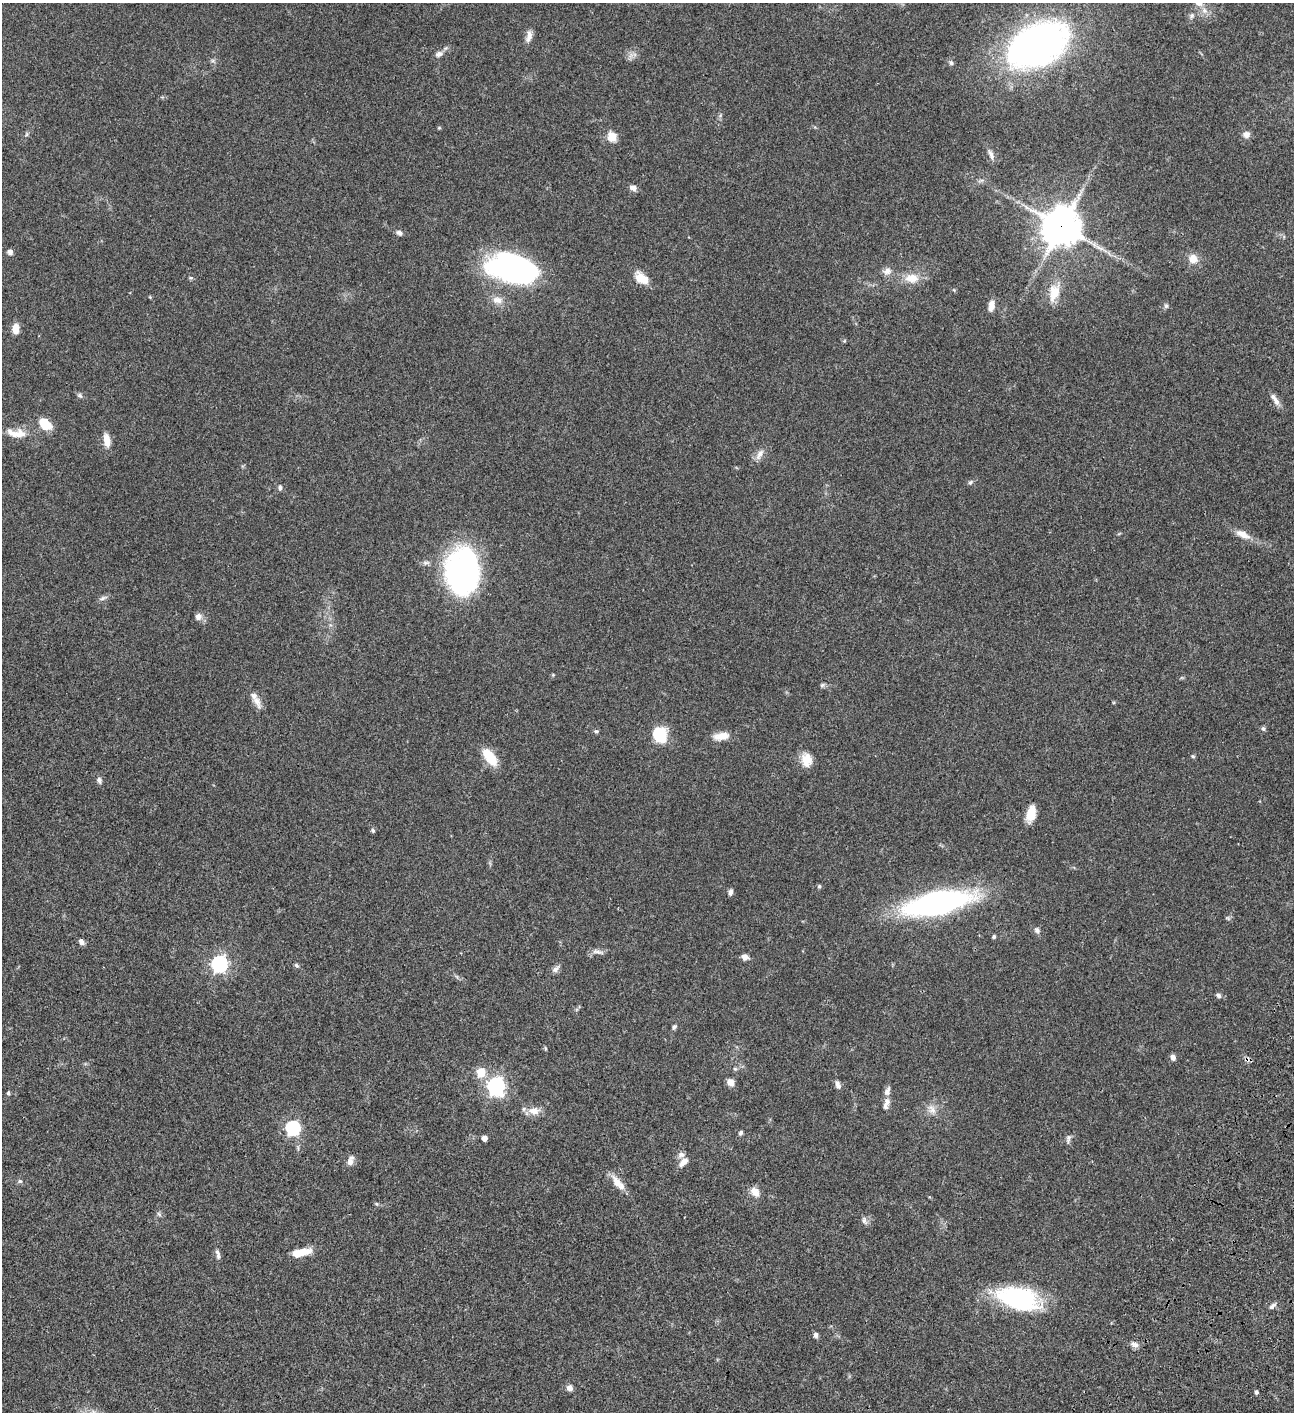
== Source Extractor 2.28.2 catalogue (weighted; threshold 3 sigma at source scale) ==
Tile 6 of 4 x 4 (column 2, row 2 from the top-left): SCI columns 1797-3088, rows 3023-4432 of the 6049 x 6047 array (HDU 1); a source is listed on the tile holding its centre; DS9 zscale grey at full resolution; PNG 1296 x 1414 px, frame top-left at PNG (2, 3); no overlay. Shown black and unused: <1% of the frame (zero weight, under 3 of 4 exposures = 13% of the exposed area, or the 3 px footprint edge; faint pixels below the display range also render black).
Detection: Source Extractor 2.28.2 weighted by HDU 2 'WHT'; one run over the whole footprint, this tile lists its part. Background 0.064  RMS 0.0059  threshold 0.0264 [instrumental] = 3 sigma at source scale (4.5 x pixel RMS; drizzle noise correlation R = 1.50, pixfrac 1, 0.05/0.05 arcsec/px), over >= 5 px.
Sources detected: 99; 3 inside a brighter listed object's ellipse — not listed separately; the other 96 listed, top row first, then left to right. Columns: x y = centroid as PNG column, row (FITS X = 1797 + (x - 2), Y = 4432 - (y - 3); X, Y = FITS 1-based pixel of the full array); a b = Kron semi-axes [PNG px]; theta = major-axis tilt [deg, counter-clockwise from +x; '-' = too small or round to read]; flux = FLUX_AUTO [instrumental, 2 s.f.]
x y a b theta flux
1199 3 10 8 -30 3.6
1192 16 7 6 - 1.4
529 36 17 7 79 3.6
1036 44 53 31 27 290
439 54 9 7 22 2.2
951 63 7 5 -38 1.1
439 128 5 4 - 0.57
27 134 6 4 71 0.8
1246 134 9 8 - 2.8
612 137 13 11 -78 5.5
991 154 14 6 -65 2.4
633 188 9 6 -14 2.5
1061 226 13 12 - 1300
399 233 8 6 -36 1.8
10 252 6 5 - 1.9
1193 259 10 9 - 5.6
513 268 47 26 -12 130
887 271 12 9 17 3.1
191 278 6 4 -18 0.68
641 278 20 12 -38 7.6
912 278 21 13 -4 8.2
1054 292 26 14 78 10
497 300 14 10 -8 4.5
991 306 13 7 78 4.2
1166 306 6 6 - 1.1
15 329 10 7 87 5.5
80 395 8 6 -38 1.2
1275 399 19 6 -57 3.5
45 423 13 8 -39 13
16 433 27 11 -5 8.5
107 440 16 8 -80 5.6
760 454 17 7 62 3.5
970 482 6 5 - 1
280 487 7 5 -84 1.4
1243 534 22 9 -25 5.6
462 571 34 25 -87 150
103 598 12 4 21 1.6
198 617 8 8 - 2.9
553 675 4 4 - 0.54
822 685 6 5 - 0.98
257 701 20 8 -63 4.2
1263 729 6 6 - 1.2
596 731 7 5 -1 0.91
660 735 15 13 -68 21
722 736 20 9 6 6.5
1193 756 6 5 - 0.72
490 757 21 10 -54 14
807 760 17 13 -82 7.4
99 780 8 6 -78 1.7
1031 814 18 9 77 8.4
373 831 6 5 - 0.94
819 886 6 4 69 0.81
731 892 7 5 81 1.8
938 903 51 18 12 170
1037 930 9 7 -59 1.7
994 937 5 4 - 0.93
81 941 7 6 - 2.4
597 952 18 5 -13 2.2
745 957 8 6 -9 2.7
219 964 7 7 - 150
296 965 6 5 - 0.97
556 969 13 7 39 2.1
1218 995 7 5 -36 1.3
674 1027 8 5 65 1.1
545 1048 6 4 -78 0.63
1173 1057 7 6 - 2
1247 1060 8 6 -21 1.6
481 1072 6 5 - 17
730 1082 8 7 - 4
838 1085 11 6 -69 2.1
496 1086 8 7 - 190
8 1093 6 4 79 0.87
887 1102 11 9 -78 2.9
932 1109 15 9 -64 4.1
534 1111 16 10 0 5.4
293 1128 7 6 - 96
741 1133 6 4 52 1
484 1138 4 4 - 3.2
1068 1139 13 5 82 1.6
681 1155 10 7 8 2.2
350 1161 13 7 71 3.2
684 1162 14 7 44 3.7
20 1181 6 5 - 0.97
618 1183 26 9 -49 6.4
755 1192 13 9 -49 4.6
377 1204 6 5 - 0.76
159 1214 8 4 -45 1
864 1220 10 5 -78 1.6
301 1252 24 8 13 8.9
218 1254 15 5 -77 2
1019 1298 45 24 -14 62
1272 1306 11 5 42 1.5
816 1335 7 6 - 1.5
1135 1344 11 7 -18 2.4
570 1388 7 7 - 2.6
1256 1392 4 4 - 1.1
Overlapping masked pixels (flux is a lower limit): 2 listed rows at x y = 1061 226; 1247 1060
Isophote crosses this tile's border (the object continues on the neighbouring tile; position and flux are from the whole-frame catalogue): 1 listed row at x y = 1199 3